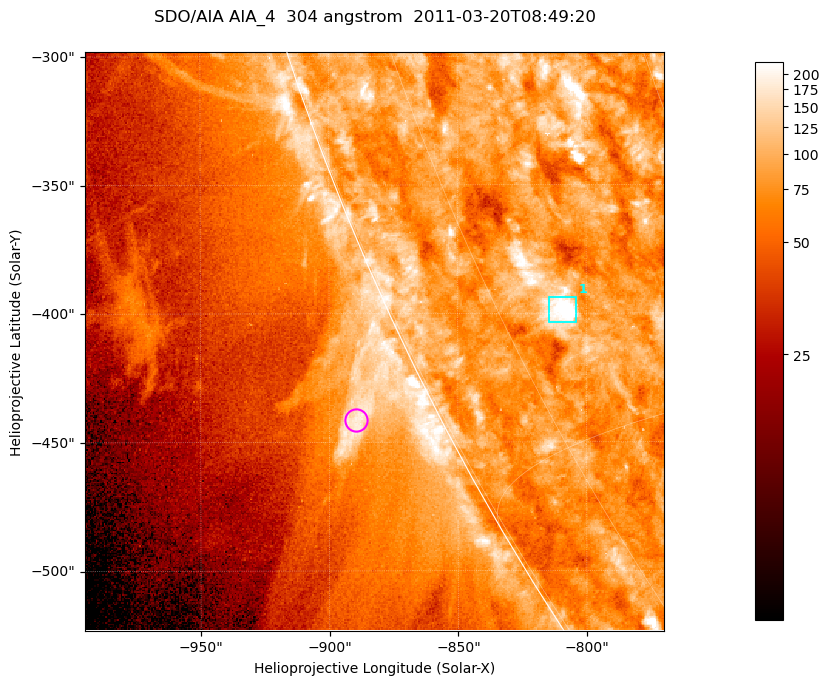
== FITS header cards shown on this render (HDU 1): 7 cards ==
TELESCOP= 'SDO/AIA '           / For AIA: SDO/AIA
INSTRUME= 'AIA_4   '           / For AIA: AIA_ATA1, AIA_ATA2, AIA_ATA3 or AIA_AT
WAVELNTH=                  304 / [angstrom] Wavelength
WAVEUNIT= 'angstrom'           / Wavelength unit: angstrom
DATE-OBS= '2011-03-20T08:49:20.132' / [ISO] Date when observation started; ISO 8
CTYPE1  = 'HPLN-TAN'           / CTYPE1; Typically HPLN
CTYPE2  = 'HPLT-TAN'           / CTYPE2; Typically HPLT

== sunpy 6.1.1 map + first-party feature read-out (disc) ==
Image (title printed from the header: SDO/AIA AIA_4  304 angstrom  2011-03-20T08:49:20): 375 x 375 px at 0.6 arcsec/px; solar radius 964 arcsec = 1605 px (partial field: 0.8% of the solar disc is inside the frame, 44% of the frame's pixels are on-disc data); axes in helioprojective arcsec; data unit not stated in the header (colour bar unlabelled)
Orientation: roll -0.132 deg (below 1 deg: not rotated)
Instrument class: DISC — disc imager (sunpy class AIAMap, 304 A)
Bright regions (active regions / flare kernels): reference = the on-disc median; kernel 3 px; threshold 5 sigma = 117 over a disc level ~81.6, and >= 1.15x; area >= 140 px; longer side >= 4 px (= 2.4 arcsec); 1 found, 1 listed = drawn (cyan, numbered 1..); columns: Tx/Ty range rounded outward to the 2 arcsec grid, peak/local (2 s.f.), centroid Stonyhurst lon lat
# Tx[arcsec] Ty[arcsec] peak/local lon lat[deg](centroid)
1 -816..-804 -404..-394 5.5 -70 -27
Off-limb structures (1.02-1.3 R_sun): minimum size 70 px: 3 found; the strongest spans PA ~115 deg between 1.02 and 1.05 R_sun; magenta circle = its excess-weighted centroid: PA ~115 deg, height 1.03 R_sun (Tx ~-890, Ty ~-442 arcsec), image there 3.1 x the reference